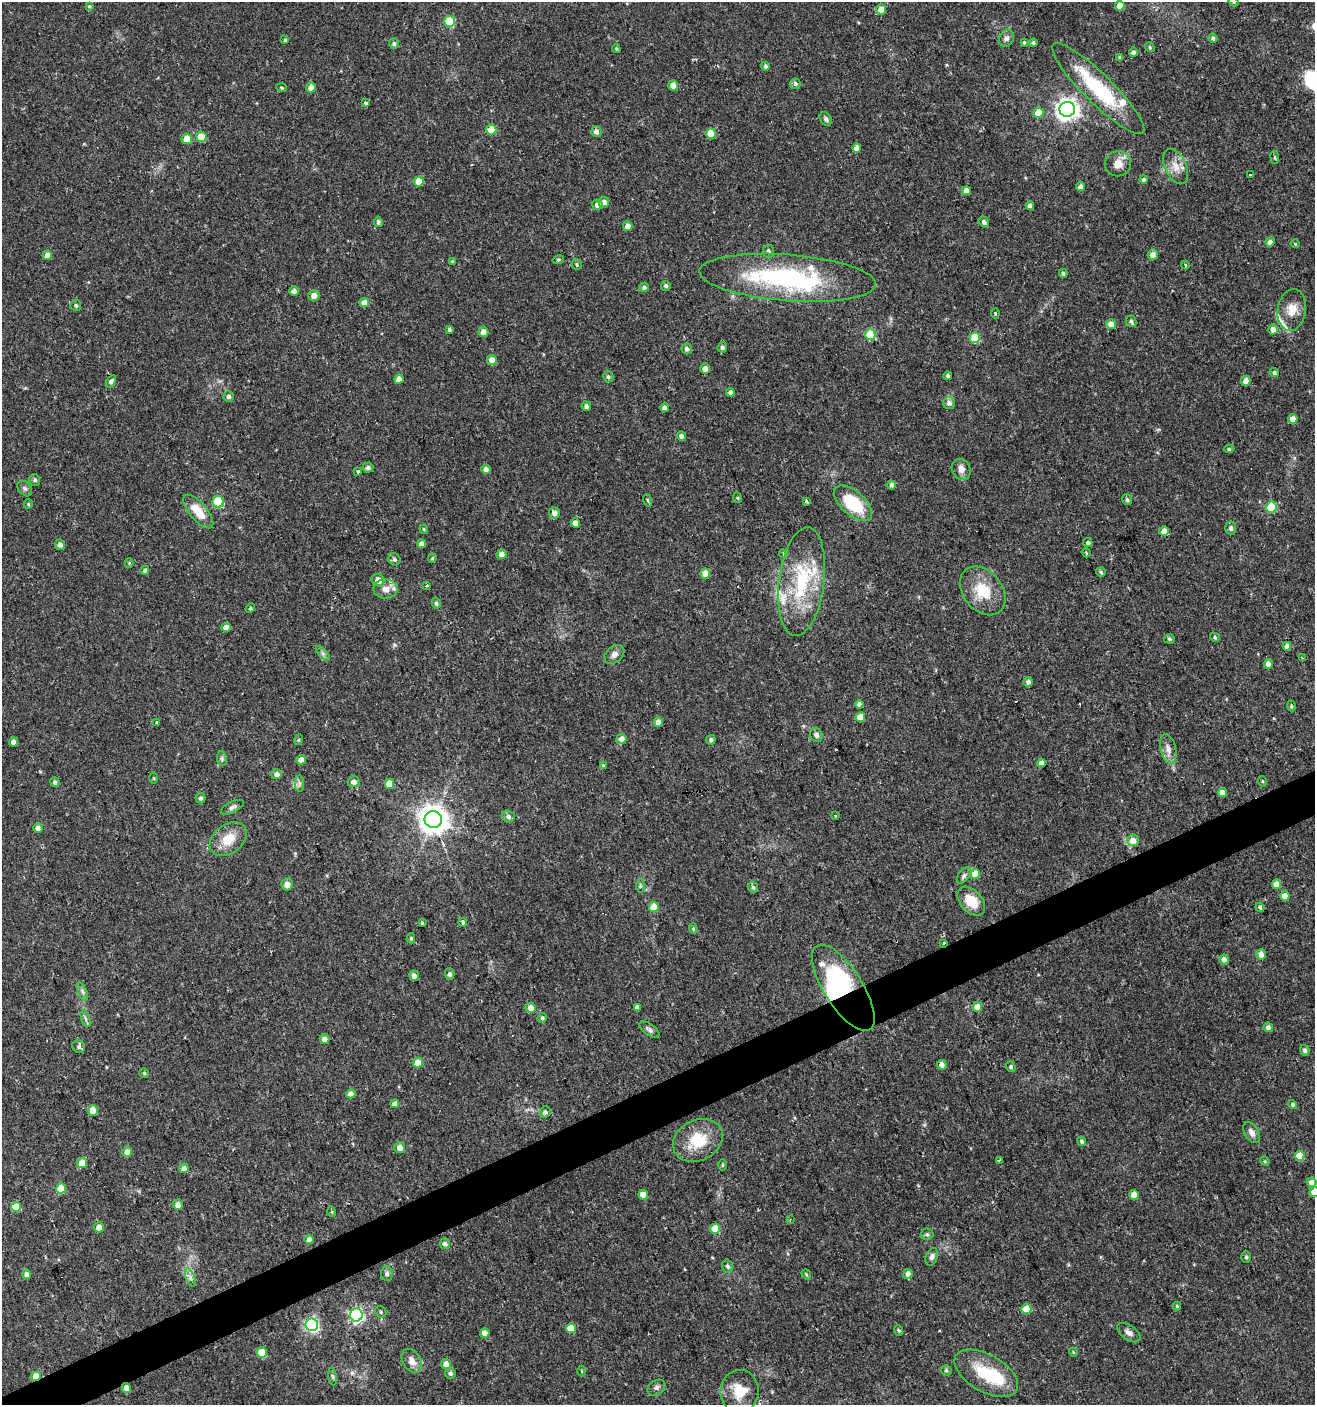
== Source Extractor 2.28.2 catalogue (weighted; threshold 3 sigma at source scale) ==
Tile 7 of 4 x 4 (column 3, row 2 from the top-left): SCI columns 2707-4019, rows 2809-4211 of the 5473 x 5615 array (HDU 1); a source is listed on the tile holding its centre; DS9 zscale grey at full resolution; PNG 1317 x 1407 px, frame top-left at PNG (2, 2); each listed source drawn as its Kron ellipse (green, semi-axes under 4 px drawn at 4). Shown black and unused: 3% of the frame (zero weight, under 2 of 3 exposures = <1% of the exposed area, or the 3 px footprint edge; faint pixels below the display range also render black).
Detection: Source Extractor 2.28.2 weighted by HDU 2 'WHT'; one run over the whole footprint, this tile lists its part. Background 0.0247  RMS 0.0041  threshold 0.0186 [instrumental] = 3 sigma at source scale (4.5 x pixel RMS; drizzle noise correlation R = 1.50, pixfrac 1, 0.0396/0.0396 arcsec/px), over >= 5 px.
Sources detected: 275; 2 inside a brighter object's white glare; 1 cosmic-ray / hot-pixel residue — neither listed nor drawn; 8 inside a brighter listed object's ellipse — not listed separately; the other 264 listed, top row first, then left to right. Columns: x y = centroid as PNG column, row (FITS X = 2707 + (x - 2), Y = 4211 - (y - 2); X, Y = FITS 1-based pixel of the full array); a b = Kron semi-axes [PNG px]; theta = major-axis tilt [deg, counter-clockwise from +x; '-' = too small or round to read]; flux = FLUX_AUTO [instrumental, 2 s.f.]
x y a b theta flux
1234 2 5 4 - 0.57
89 6 4 4 - 0.44
1120 6 5 4 - 4.7
881 9 5 5 - 4.5
449 21 5 5 - 16
1006 38 9 7 60 1.4
1213 38 4 4 - 0.99
285 40 4 4 - 0.5
1024 42 4 3 - 0.54
1033 43 4 4 - 0.88
394 44 5 5 - 1.1
1150 47 5 4 - 0.54
616 49 4 3 - 0.51
1133 52 5 4 - 1.2
1120 58 4 3 - 0.73
765 66 4 4 - 0.85
795 84 5 5 - 1.2
673 85 5 5 - 3.5
311 87 5 5 - 3
281 88 5 3 - 0.48
1098 89 63 14 -45 30
365 103 3 3 - 1.5
1067 109 8 7 - 280
1038 113 5 5 - 7.8
826 119 7 5 -57 1.1
491 130 5 5 - 7.5
596 132 5 5 - 1.6
711 133 5 5 - 8.5
201 137 5 5 - 7.3
187 139 5 5 - 5.5
857 148 4 4 - 2.6
1275 157 6 3 -81 0.53
1118 164 13 12 - 4.1
1176 166 19 11 -65 5.1
1250 175 3 2 - 0.57
1144 179 4 4 - 0.96
419 181 5 5 - 6.1
1080 187 4 4 - 1.9
966 191 4 4 - 3.1
604 202 5 5 - 2.6
597 205 5 5 - 2.4
1030 206 4 4 - 2
378 222 5 4 - 0.92
984 222 6 5 - 1.1
628 226 5 4 - 3
1270 242 4 4 - 2.2
1295 244 4 4 - 0.44
768 251 6 5 - 1.3
1153 254 5 5 - 2.3
47 255 4 4 - 4.1
558 260 6 4 17 0.57
452 261 4 3 - 0.39
577 264 5 5 - 0.57
1185 265 4 3 - 0.51
1063 273 4 4 - 0.89
788 278 88 23 -4 66
666 286 5 5 - 0.98
644 287 5 4 - 1.2
294 291 4 4 - 1.7
314 295 5 5 - 3
364 303 5 4 - 3.9
76 305 5 5 - 0.77
1292 310 21 14 81 6.4
995 313 5 4 - 0.58
1131 321 6 5 - 0.99
1111 324 5 5 - 3.9
449 329 3 3 - 0.8
1273 329 5 5 - 2.5
483 332 5 5 - 2.2
870 335 5 5 - 17
975 338 5 5 - 16
722 347 5 5 - 0.97
687 349 5 5 - 1.2
492 360 5 4 - 3.2
705 369 5 4 - 2.7
1274 373 4 4 - 1.1
948 376 4 4 - 0.87
608 377 6 5 - 0.78
399 379 4 4 - 3.3
111 381 6 4 57 1.2
1246 381 5 4 - 3.5
730 392 4 4 - 1.4
229 396 5 5 - 1.1
949 403 6 6 - 1.7
586 406 5 4 - 1.3
665 408 4 4 - 1.9
1293 419 5 4 - 2.8
681 436 5 4 - 1.5
1229 449 4 4 - 0.67
368 467 5 5 - 1.4
486 469 5 4 - 1.8
961 469 11 9 -64 2.4
357 471 3 3 - 1.1
35 480 6 5 - 0.8
891 485 4 4 - 1.4
25 488 9 6 -50 1.1
738 498 5 3 - 0.48
647 500 6 4 -70 0.57
1127 500 5 5 - 0.86
806 501 3 3 - 2.4
218 502 6 5 - 21
853 503 23 12 -41 20
28 504 4 4 - 0.5
1271 507 5 5 - 21
198 511 21 8 -49 8
554 513 6 5 - 2.1
575 523 4 4 - 3.3
1231 528 6 5 - 1.2
424 529 4 4 - 0.46
1164 531 5 4 - 3.6
1088 543 5 4 - 1
422 544 4 4 - 2.2
60 545 5 5 - 1.7
1086 553 5 3 - 0.69
501 554 5 4 - 2.2
783 554 4 3 - 0.86
432 558 4 4 - 0.48
394 559 6 5 - 0.95
129 563 4 4 - 0.45
145 570 4 4 - 1
1101 572 5 5 - 0.64
705 574 5 4 - 6
378 580 7 6 - 3.4
802 582 55 22 83 33
427 586 4 3 - 0.51
386 589 12 9 1 3.4
983 591 27 19 -51 13
436 603 5 4 - 0.83
250 608 5 4 - 0.59
226 627 5 4 - 2.8
1215 637 5 4 - 0.63
1169 639 6 4 -2 0.72
1287 646 4 4 - 2.5
323 653 9 3 -46 0.95
614 654 11 8 40 2
1302 658 3 3 - 0.65
1268 664 5 4 - 2.1
1028 682 5 4 - 1.7
859 704 4 4 - 1.6
1291 706 5 4 - 0.51
860 717 5 5 - 7.6
157 722 3 3 - 0.86
658 722 4 4 - 4
816 735 7 6 - 1.4
621 739 5 5 - 3.4
298 740 5 3 - 0.39
711 740 5 4 - 1.1
14 742 4 4 - 3.4
1168 749 15 7 -77 2.7
222 759 7 5 -80 0.76
301 760 5 4 - 3.3
1041 763 4 4 - 2.6
603 765 4 3 - 0.37
277 774 5 5 - 2
154 778 5 3 - 0.47
1262 781 5 3 - 0.43
55 782 5 4 - 0.99
354 782 6 5 - 1.9
299 783 8 4 90 0.89
389 784 5 5 - 6
1222 793 4 4 - 3.5
201 798 5 5 - 0.98
232 807 12 5 27 1.4
508 816 7 6 - 1.4
835 816 3 2 - 0.7
433 819 8 8 - 570
38 828 5 4 - 1.8
228 839 21 14 38 8.1
1133 840 6 6 - 3.9
975 874 5 5 - 8.6
964 876 9 5 52 1.1
287 884 6 6 - 2.6
1276 884 5 4 - 3.9
640 886 7 4 90 0.74
753 887 5 5 - 0.86
1285 896 5 4 - 4
971 901 17 11 -48 8.4
654 907 5 5 - 8.3
1260 907 5 4 - 0.85
463 922 4 3 - 3.3
422 923 3 3 - 1.3
693 929 5 4 - 0.55
411 938 5 4 - 0.57
944 943 3 3 - 1.7
1261 954 5 5 - 2.7
1224 959 5 4 - 2
450 974 5 5 - 1.2
414 976 5 4 - 2.1
843 988 49 19 -57 56
82 992 10 3 -69 0.95
637 1007 4 4 - 1.6
977 1007 5 5 - 3.4
531 1008 5 5 - 3
85 1018 9 4 -71 0.97
542 1018 5 4 - 0.79
1268 1027 5 4 - 1.6
649 1030 11 5 -37 1.3
324 1039 5 5 - 2.4
79 1047 7 6 - 1
1305 1050 5 4 - 1.1
418 1063 5 5 - 7.6
942 1065 5 5 - 2.2
1011 1067 5 4 - 0.66
144 1073 5 5 - 0.66
351 1094 5 4 - 2.5
395 1104 4 4 - 2.6
1293 1104 5 4 - 0.81
93 1110 5 5 - 6.4
545 1112 6 5 - 1.3
1252 1132 11 7 -60 2.1
698 1140 26 20 27 14
1081 1141 5 4 - 0.77
400 1147 5 5 - 2.6
127 1152 5 5 - 3.2
1299 1156 5 5 - 8.6
999 1160 3 2 - 0.64
1265 1161 5 4 - 0.47
82 1163 5 5 - 6
722 1165 6 4 88 0.49
184 1168 5 4 - 2.3
1312 1182 5 5 - 2.1
61 1188 5 5 - 11
1314 1192 5 5 - 4.8
643 1195 5 4 - 4.7
1134 1195 5 5 - 5.2
178 1205 5 5 - 2.8
16 1207 5 5 - 9.7
332 1212 5 3 - 0.44
790 1220 3 3 - 0.34
99 1227 5 5 - 3.1
715 1229 5 5 - 9.6
927 1234 6 6 - 0.78
309 1240 5 4 - 2.9
445 1244 5 5 - 1.5
932 1257 9 6 69 1.3
1246 1257 6 5 - 0.69
728 1266 7 5 -71 1.1
27 1274 5 4 - 1.8
387 1274 7 6 - 0.99
806 1274 5 3 - 0.54
908 1274 5 4 - 2.4
190 1278 10 3 -69 0.91
1177 1306 4 4 - 0.59
1026 1309 5 5 - 8.5
381 1312 6 5 - 0.74
356 1315 6 6 - 85
312 1325 6 6 - 75
571 1328 5 5 - 7.5
899 1330 5 4 - 0.62
485 1333 5 4 - 2.6
1129 1333 13 7 -35 1.9
262 1352 5 5 - 10
1073 1352 4 3 - 0.37
412 1361 13 9 -58 3.4
446 1364 5 5 - 2.6
946 1370 5 5 - 0.84
582 1371 5 3 - 0.37
450 1373 5 5 - 1.2
986 1373 35 18 -30 19
36 1376 5 4 - 6.9
332 1377 9 4 -81 0.73
126 1388 5 4 - 2.6
656 1388 10 7 33 1.3
740 1391 21 19 85 9.6
Overlapping masked pixels (flux is a lower limit): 4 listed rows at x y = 944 943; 843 988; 36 1376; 126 1388
Isophote crosses this tile's border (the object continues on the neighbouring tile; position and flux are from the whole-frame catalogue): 2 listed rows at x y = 1234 2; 1314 1192